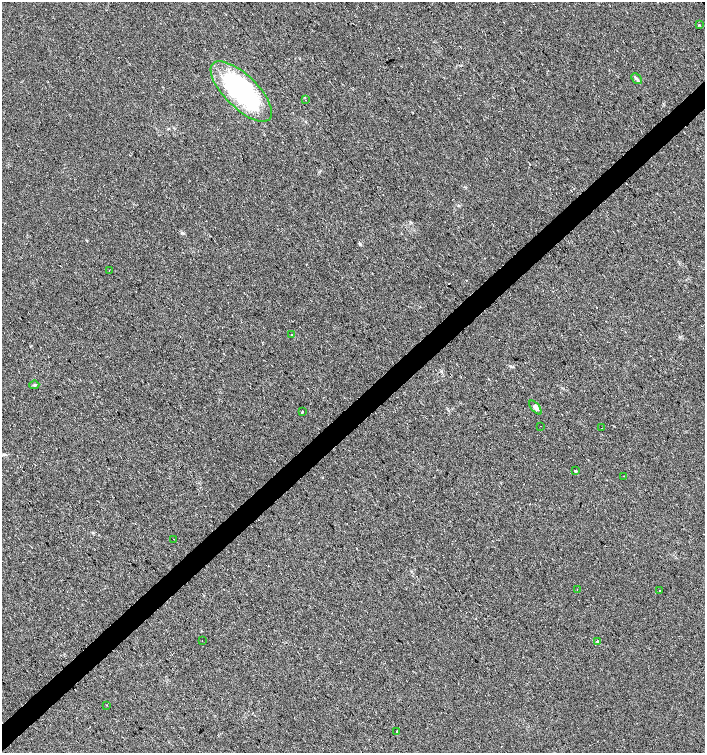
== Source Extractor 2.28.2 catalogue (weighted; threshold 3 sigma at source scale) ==
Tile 7 of 4 x 4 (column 3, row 2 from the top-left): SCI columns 3015-4420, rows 3003-4503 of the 5965 x 6004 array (HDU 1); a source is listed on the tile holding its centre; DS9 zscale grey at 2 x 2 block average (1 PNG px = mean of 2 x 2 image px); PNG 707 x 755 px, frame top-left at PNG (2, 2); each listed source drawn as its Kron ellipse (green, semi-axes under 4 px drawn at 4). Shown black and unused: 4% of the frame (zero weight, under 2 of 3 exposures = <1% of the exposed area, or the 3 px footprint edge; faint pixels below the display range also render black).
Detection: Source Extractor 2.28.2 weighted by HDU 2 'WHT'; one run over the whole footprint, this tile lists its part. Background 0.0211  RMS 0.0055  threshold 0.0249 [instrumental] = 3 sigma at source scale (4.5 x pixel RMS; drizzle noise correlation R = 1.50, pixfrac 1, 0.0396/0.0396 arcsec/px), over >= 5 px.
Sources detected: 35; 15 cosmic-ray / hot-pixel residue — neither listed nor drawn; the other 20 listed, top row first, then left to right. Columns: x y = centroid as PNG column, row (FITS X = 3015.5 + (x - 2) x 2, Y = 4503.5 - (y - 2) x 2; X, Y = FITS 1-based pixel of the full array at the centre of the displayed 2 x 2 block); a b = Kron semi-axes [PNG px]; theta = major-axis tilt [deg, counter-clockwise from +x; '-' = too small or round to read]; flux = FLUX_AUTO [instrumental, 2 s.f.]
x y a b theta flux
699 25 2 2 - 0.67
636 79 6 3 -47 2.7
241 91 40 16 -44 190
306 100 2 2 - 1
109 271 2 2 - 2.6
291 334 2 2 - 3.8
34 385 5 3 - 1.4
535 407 8 4 -50 3.9
302 412 2 2 - 22
540 426 2 2 - 1.2
602 428 2 2 - 0.43
576 471 3 2 - 1.1
624 476 2 2 - 3
173 539 2 2 - 0.71
577 590 2 2 - 2.5
659 591 2 2 - 0.79
202 640 2 2 - 0.93
598 642 3 2 - 2.4
106 705 2 2 - 2.5
397 731 2 2 - 6.6
Diffuse or blended objects may show on this block-average render without a row.